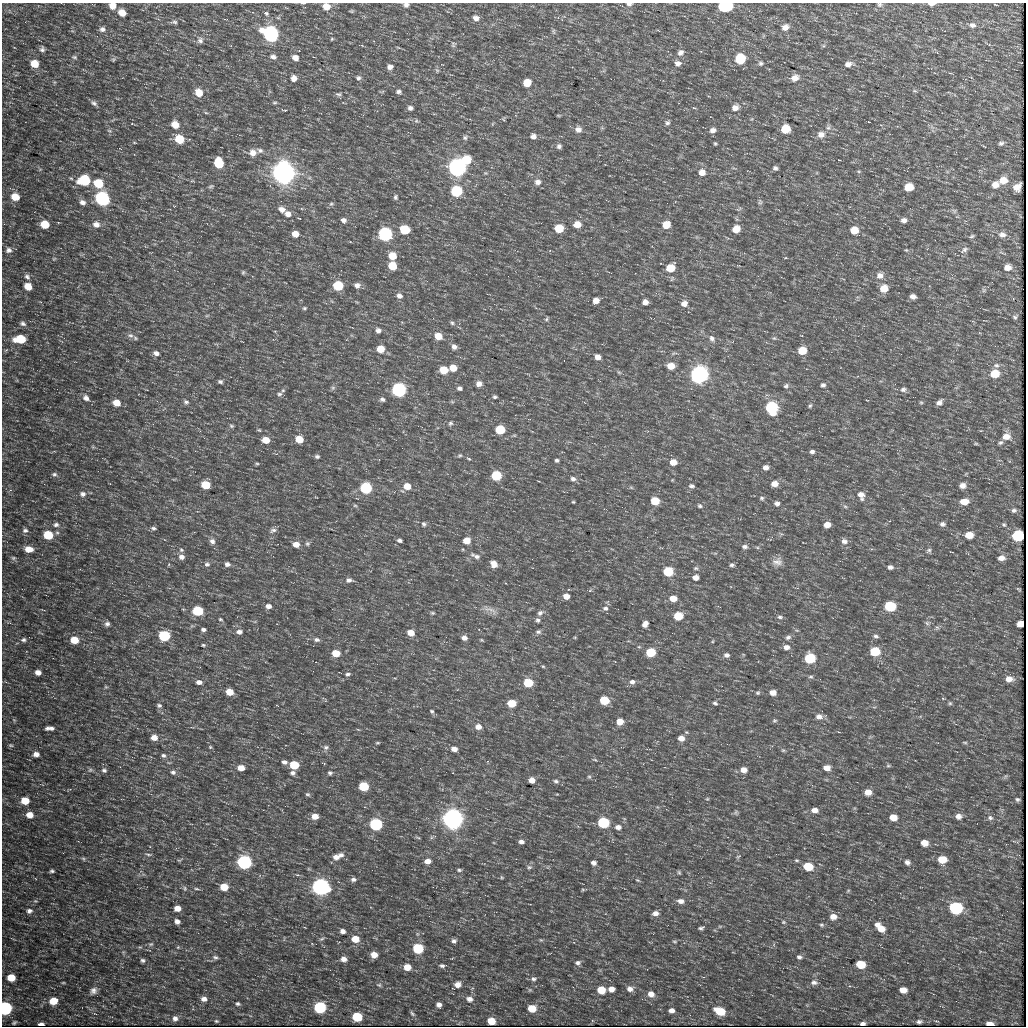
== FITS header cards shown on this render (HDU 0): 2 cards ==
NAXIS1  =                 1024
NAXIS2  =                 1024

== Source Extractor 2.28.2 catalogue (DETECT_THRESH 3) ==
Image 1024 x 1024 px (HDU 0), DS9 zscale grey, 1 PNG px = 1 image px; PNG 1028 x 1028 px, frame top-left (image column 1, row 1024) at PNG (2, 3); no overlay
Background 306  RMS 8.1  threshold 24.4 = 3 sigma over >= 5 px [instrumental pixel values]
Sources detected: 452; all 452 listed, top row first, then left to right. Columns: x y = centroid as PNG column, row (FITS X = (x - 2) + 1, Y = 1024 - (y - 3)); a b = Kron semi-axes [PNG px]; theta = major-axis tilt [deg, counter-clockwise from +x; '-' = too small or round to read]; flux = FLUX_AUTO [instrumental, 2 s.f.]
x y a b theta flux
303 3 6 2 0 5.8e+02
629 4 7 4 3 1.4e+03
879 4 6 6 - 1.1e+03
931 4 7 3 1 3.1e+03
406 5 7 6 - 1.7e+03
995 5 5 2 - 3.9e+02
112 6 6 6 - 4.6e+03
326 7 7 7 - 5.8e+03
726 7 10 6 6 4.8e+04
351 11 5 4 - 6.6e+02
122 13 6 5 - 6.4e+03
266 13 6 5 - 8.5e+02
476 18 7 6 - 2.5e+03
174 22 9 6 -3 1.5e+03
972 25 9 7 -8 2.3e+03
785 27 8 7 - 3.2e+03
102 29 7 6 - 1.9e+03
554 31 8 4 -81 9.2e+02
271 35 7 6 - 3.6e+05
332 39 4 3 - 5.3e+02
200 40 9 8 - 2.1e+03
453 44 8 6 -89 1.1e+03
42 49 6 5 - 1.4e+03
680 53 8 7 - 2.3e+03
74 57 7 5 -10 8.9e+02
273 57 7 6 - 1.8e+03
295 58 7 6 - 3.2e+03
740 59 7 6 - 3.0e+04
113 60 6 5 - 8.1e+02
678 63 7 6 - 2.4e+03
761 63 6 5 - 1.1e+03
35 64 7 6 - 8.9e+03
848 64 8 6 13 2.6e+03
390 67 6 6 - 2.2e+03
437 70 7 4 -36 7.7e+02
294 78 6 6 - 3.3e+03
358 78 6 6 - 1.1e+03
795 78 9 7 23 4.1e+03
527 83 6 6 - 1.0e+04
399 91 5 4 - 1.3e+03
915 91 6 3 -18 6.0e+02
199 93 8 7 - 7.8e+03
338 94 8 5 -2 1.0e+03
94 103 8 5 -37 1.6e+03
275 103 6 4 1 7.5e+02
410 108 5 5 - 1.7e+03
694 108 5 3 - 4.8e+02
735 108 8 7 - 3.3e+03
284 110 8 2 -4 5.2e+02
206 113 6 4 -19 7.1e+02
558 115 6 3 -19 4.1e+02
503 119 6 4 -89 6.0e+02
869 122 3 2 - 3.0e+02
667 123 6 6 - 1.3e+03
132 124 4 2 - 3.7e+02
175 125 7 6 - 7.1e+03
828 127 7 5 68 1.4e+03
215 129 6 4 19 6.0e+02
785 129 7 6 - 1.4e+04
578 130 7 7 - 2.9e+03
713 130 7 6 - 2.5e+03
109 131 6 4 -3 7.4e+02
821 135 9 8 - 3.7e+03
533 136 6 5 - 2.1e+03
465 137 7 6 - 1.3e+03
179 139 7 6 - 1.7e+04
134 142 5 3 - 4.2e+02
715 143 4 3 - 6.9e+02
1001 143 7 5 9 1.3e+03
559 146 6 5 - 1.4e+03
260 150 9 6 -20 1.8e+03
253 153 8 8 - 4.0e+03
466 160 7 6 - 1.9e+04
219 163 7 6 - 2.4e+04
457 168 6 6 - 7.9e+05
775 168 6 5 - 1.4e+03
702 172 7 7 - 4.4e+03
283 173 7 7 - 1.7e+06
85 180 8 6 -5 4.2e+04
1003 180 9 7 7 6.1e+03
538 182 8 7 - 2.6e+03
98 184 7 6 - 1.9e+04
995 185 8 7 - 4.2e+03
211 186 7 4 14 8.6e+02
908 187 7 6 - 1.2e+04
1017 187 8 6 46 4.5e+03
456 191 6 6 - 6.3e+04
15 197 7 6 - 8.5e+03
395 197 6 5 - 1.0e+03
102 199 7 6 - 2.4e+05
82 202 7 6 - 2.4e+03
760 202 8 6 -77 1.2e+03
331 204 6 5 - 9.3e+02
175 206 2 2 - 4.1e+02
282 209 8 6 -28 3.2e+03
954 211 7 5 -60 1.2e+03
288 214 8 6 -25 3.3e+03
299 218 3 2 - 3.0e+02
343 220 6 5 - 1.9e+03
904 220 7 5 -5 2.1e+03
45 224 6 6 - 1.2e+04
96 224 9 7 -19 3.2e+03
577 224 7 6 - 6.9e+03
666 225 6 5 - 1.1e+04
559 228 6 6 - 1.9e+04
736 229 6 6 - 8.7e+03
405 230 6 6 - 2.8e+04
854 230 6 6 - 8.8e+03
295 234 6 5 - 5.4e+03
385 234 6 6 - 2.2e+05
1002 235 10 7 -8 2.9e+03
972 236 7 5 18 8.7e+02
9 250 8 7 - 2.3e+03
906 250 5 4 - 5.5e+02
964 250 11 6 37 1.9e+03
392 256 6 5 - 1.1e+04
785 258 4 3 - 4.2e+02
54 259 6 3 19 5.1e+02
392 266 6 6 - 1.5e+04
1007 267 8 6 9 3.9e+03
670 268 6 6 - 1.4e+04
243 272 6 4 88 7.5e+02
880 276 8 8 - 3.3e+03
27 277 8 6 -36 1.7e+03
357 285 7 6 - 2.4e+03
28 286 6 5 - 8.9e+03
338 286 6 5 - 3.7e+04
884 289 7 6 - 8.7e+03
983 290 6 4 -72 8.2e+02
399 296 7 6 - 2.3e+03
913 296 6 4 -18 2.2e+03
596 300 5 5 - 4.3e+03
645 302 5 5 - 3.1e+03
684 304 7 6 - 3.4e+03
304 308 5 4 - 7.6e+02
207 315 6 4 20 6.3e+02
1015 317 6 5 - 9.3e+02
546 319 6 4 62 7.6e+02
23 323 7 5 -17 1.5e+03
452 323 5 5 - 8.9e+02
378 330 6 5 - 2.0e+03
130 335 9 6 -17 1.7e+03
438 336 6 5 - 8.5e+03
135 338 6 4 -48 7.7e+02
712 338 9 7 -59 2.2e+03
774 338 5 5 - 7.7e+02
20 339 8 6 0 2.2e+04
454 347 6 5 - 2.1e+03
381 349 6 5 - 9.9e+03
802 351 6 5 - 1.4e+04
156 353 6 5 - 2.1e+03
674 353 10 3 11 7.9e+02
597 357 5 5 - 3.3e+03
996 365 8 6 -21 1.5e+03
671 366 6 5 - 7.7e+03
453 368 6 5 - 8.3e+03
444 370 6 5 - 1.6e+04
619 372 6 4 -19 6.8e+02
994 374 8 6 9 1.1e+04
699 375 6 6 - 7.3e+05
220 382 5 4 - 1.1e+03
479 384 6 5 - 3.0e+03
823 385 6 6 - 1.3e+03
786 386 7 5 38 1.1e+03
333 388 7 5 45 1.0e+03
459 388 5 4 - 1.6e+03
903 389 8 6 4 1.6e+03
399 390 6 6 - 2.9e+05
279 394 7 6 - 1.5e+03
495 397 4 3 - 9.0e+02
86 398 8 6 -40 2.6e+03
382 399 6 5 - 1.3e+03
186 402 8 6 -31 1.4e+03
921 402 5 4 - 6.6e+02
939 402 6 4 37 2.2e+03
117 403 7 6 - 7.2e+03
810 406 6 4 62 8.6e+02
771 408 7 6 - 1.0e+05
450 423 6 5 - 9.8e+02
231 426 6 4 -22 8.5e+02
259 430 5 4 - 5.9e+02
500 430 6 5 - 3.3e+04
1006 436 10 8 6 5.0e+03
299 439 6 5 - 1.1e+04
266 440 6 5 - 9.3e+03
1000 443 7 5 30 1.1e+03
976 444 6 3 -1 5.9e+02
93 447 5 4 - 6.2e+02
812 452 6 5 - 1.4e+03
460 455 6 4 17 8.0e+02
317 457 5 4 - 1.0e+03
469 459 5 3 - 6.4e+02
557 460 4 3 - 1.1e+03
673 462 6 5 - 6.2e+03
257 463 6 3 -1 6.6e+02
766 468 6 5 - 2.7e+03
54 474 7 6 - 1.3e+03
496 476 6 5 - 4.7e+04
573 479 7 5 -15 1.7e+03
774 484 7 5 4 4.8e+03
206 485 6 5 - 2.0e+04
407 486 7 6 - 7.7e+03
691 486 7 5 -18 1.4e+03
962 486 7 6 - 3.0e+03
366 488 6 5 - 1.2e+05
83 494 8 7 - 2.3e+03
861 495 10 7 -69 3.7e+03
762 498 6 5 - 9.3e+02
655 501 6 5 - 1.8e+04
964 501 9 6 4 5.6e+03
573 502 4 3 - 5.4e+02
777 503 6 5 - 1.8e+03
355 505 6 4 -1 6.0e+02
700 506 6 5 - 9.8e+02
845 506 6 4 -2 8.0e+02
1014 510 7 6 - 1.4e+03
424 524 6 5 - 1.1e+03
942 524 7 6 - 1.6e+03
56 525 8 6 6 1.8e+03
827 525 6 5 - 5.3e+03
1004 525 6 4 -55 7.4e+02
153 528 6 4 -1 1.1e+03
25 530 7 6 - 1.5e+03
273 530 9 6 16 1.7e+03
48 535 6 5 - 2.5e+04
969 535 7 5 1 8.1e+03
1018 536 7 6 - 6.1e+04
399 540 6 4 -3 1.3e+03
467 540 5 5 - 9.5e+03
212 541 8 7 - 2.2e+03
844 541 9 7 -10 2.4e+03
296 544 6 5 - 5.0e+03
307 544 6 6 - 1.1e+03
744 546 7 5 -1 1.5e+03
29 549 7 5 -7 6.8e+03
181 550 6 6 - 1.0e+03
929 550 7 6 - 1.2e+03
477 556 9 6 -13 2.1e+03
181 557 7 7 - 2.3e+03
13 558 7 5 -1 1.1e+03
1001 558 7 5 4 3.5e+03
777 562 13 10 0 3.6e+03
207 564 8 7 - 1.6e+03
227 564 7 6 - 2.1e+03
494 564 7 6 - 4.3e+03
732 565 6 5 - 1.1e+03
890 567 6 5 - 1.7e+03
696 568 7 5 12 9.2e+02
668 572 6 5 - 3.8e+04
695 577 6 5 - 4.0e+03
349 580 8 6 -1 1.9e+03
1018 589 4 2 - 4.3e+02
590 590 6 4 20 7.0e+02
566 596 6 5 - 4.8e+03
673 598 6 5 - 8.0e+03
268 606 5 4 - 2.9e+03
890 606 7 6 - 5.4e+04
605 608 8 6 11 1.8e+03
490 610 24 7 -24 4.4e+03
198 611 6 5 - 5.1e+04
432 613 5 4 - 7.1e+02
540 613 8 6 31 1.8e+03
678 616 6 5 - 2.0e+04
780 617 7 4 -9 1.2e+03
220 619 5 3 - 6.9e+02
538 620 6 6 - 1.3e+03
927 623 6 6 - 1.2e+03
107 624 6 5 - 1.6e+03
645 624 6 5 - 3.5e+03
1020 624 5 5 - 3.9e+03
937 627 7 4 -2 1.0e+03
203 629 5 3 - 1.3e+03
239 632 7 5 4 2.5e+03
538 632 8 6 -3 1.3e+03
411 633 6 5 - 6.8e+03
164 636 6 5 - 7.0e+04
876 636 7 4 -8 1.2e+03
788 637 9 6 24 1.7e+03
464 638 6 5 - 3.0e+03
23 640 7 6 - 1.4e+03
74 640 6 5 - 1.2e+04
317 640 7 5 -1 1.6e+03
481 640 5 4 - 5.9e+02
713 641 5 3 - 5.6e+02
203 645 4 3 - 6.8e+02
639 647 5 3 - 5.7e+02
786 647 7 6 - 3.0e+03
651 652 6 5 - 3.1e+04
874 652 6 5 - 2.6e+04
336 653 6 5 - 1.3e+04
727 655 7 6 - 1.9e+03
810 658 6 6 - 4.6e+04
543 666 5 3 - 5.6e+02
38 672 5 4 - 3.5e+03
348 674 6 4 9 1.1e+03
811 677 6 5 - 9.9e+02
1009 679 9 6 -3 3.8e+03
199 682 6 4 -7 2.6e+03
632 682 7 6 - 2.2e+03
528 683 6 5 - 2.9e+04
106 687 6 3 -18 5.7e+02
229 692 6 5 - 1.0e+04
758 693 6 5 - 8.9e+02
773 693 6 5 - 4.5e+03
604 700 6 5 - 2.6e+04
511 703 6 5 - 1.6e+04
715 703 7 5 -25 1.1e+03
950 703 6 5 - 7.6e+02
159 705 6 5 - 1.2e+03
432 711 6 4 -43 8.7e+02
819 717 9 7 -7 3.3e+03
14 720 5 5 - 6.4e+02
774 720 6 5 - 8.7e+02
620 721 6 6 - 6.5e+03
478 727 7 6 - 3.9e+03
49 728 8 4 0 2.3e+03
839 732 4 2 - 4.1e+02
154 738 6 5 - 4.7e+03
681 738 7 6 - 4.1e+03
965 742 6 3 -8 5.8e+02
377 743 7 3 0 6.5e+02
11 745 6 5 - 8.1e+02
210 747 5 4 - 6.8e+02
326 747 8 6 24 1.5e+03
454 749 6 5 - 3.4e+03
783 750 6 5 - 8.4e+02
36 754 6 5 - 2.9e+03
163 755 6 5 - 1.2e+03
595 760 6 3 -19 6.0e+02
284 762 6 5 - 1.8e+03
294 765 6 5 - 2.9e+04
888 766 5 5 - 7.8e+02
241 768 6 5 - 6.5e+03
827 768 7 5 -12 4.5e+03
90 770 8 6 3 1.1e+03
104 770 6 5 - 1.3e+03
743 770 6 6 - 4.2e+03
173 772 7 6 - 1.5e+03
292 773 6 5 - 1.7e+03
330 773 5 5 - 1.2e+03
589 777 6 5 - 8.5e+02
532 780 5 5 - 4.4e+03
556 781 7 5 -18 1.4e+03
363 786 6 5 - 3.8e+04
868 792 6 6 - 5.3e+03
307 794 7 5 -14 9.4e+02
707 799 5 4 - 5.8e+02
1017 799 4 3 - 8.6e+02
25 801 6 5 - 1.2e+04
815 810 7 5 -4 3.3e+03
736 812 7 6 - 8.9e+02
30 815 7 6 - 5.6e+03
315 816 6 5 - 5.8e+03
958 816 7 6 - 2.8e+03
893 817 6 5 - 7.1e+03
990 818 8 7 - 1.5e+03
452 819 7 6 - 1.2e+06
603 822 6 5 - 9.1e+04
376 824 6 5 - 1.8e+05
618 827 7 6 - 2.6e+03
418 837 7 3 -15 5.9e+02
521 842 6 4 -12 2.0e+03
924 843 6 5 - 5.3e+03
148 854 8 3 -6 9.2e+02
341 855 7 6 - 1.8e+03
738 856 6 3 19 6.6e+02
336 857 8 7 - 3.5e+03
83 859 6 4 -45 7.7e+02
942 859 7 6 - 1.2e+04
179 860 7 4 22 6.5e+02
796 860 6 4 -7 7.4e+02
427 861 6 5 - 3.7e+03
244 862 6 5 - 3.1e+05
907 862 7 6 - 1.8e+03
594 863 5 4 - 2.0e+03
808 866 7 5 -11 2.0e+04
529 867 6 5 - 1.0e+03
459 870 6 4 8 8.9e+02
52 871 4 3 - 1.0e+03
679 872 6 4 -63 7.3e+02
502 877 5 3 - 5.5e+02
353 879 7 6 - 1.8e+03
638 880 6 4 -20 6.4e+02
224 887 6 5 - 1.2e+04
320 887 6 6 - 6.6e+05
185 888 7 5 -71 9.4e+02
196 889 7 3 -8 7.9e+02
583 890 6 3 -19 5.1e+02
848 891 6 3 20 5.5e+02
681 901 8 5 -5 2.7e+03
177 908 5 5 - 5.0e+03
955 908 7 6 - 1.1e+05
29 911 8 7 - 2.0e+03
655 913 7 5 10 2.6e+03
833 917 7 6 - 4.2e+03
177 921 5 4 - 2.2e+03
783 922 5 4 - 6.6e+02
821 925 6 5 - 9.3e+02
877 925 7 5 24 2.3e+03
701 928 5 3 - 1.1e+03
881 929 7 6 - 6.8e+03
343 931 5 4 - 2.2e+03
322 939 7 4 20 8.8e+02
355 939 6 5 - 1.0e+04
541 940 5 4 - 6.1e+02
454 941 6 5 - 1.4e+03
674 941 7 3 -1 6.9e+02
151 944 7 4 24 8.2e+02
178 947 5 4 - 4.7e+02
418 948 6 5 - 5.5e+04
374 955 6 5 - 5.5e+03
215 957 7 5 -21 1.2e+03
799 957 6 5 - 1.4e+03
344 959 6 5 - 3.1e+03
143 960 5 4 - 1.1e+03
578 963 7 6 - 1.6e+03
860 964 7 5 -11 1.6e+04
442 965 6 5 - 1.2e+03
407 967 6 5 - 7.8e+03
11 977 6 5 - 9.3e+03
534 979 7 6 - 1.4e+03
814 982 10 7 -3 2.2e+03
63 983 5 3 - 5.2e+02
458 984 6 5 - 3.5e+03
379 985 6 5 - 8.8e+02
611 989 5 5 - 4.0e+03
630 989 9 7 -10 3.0e+03
530 990 6 4 -17 6.6e+02
601 990 6 5 - 1.3e+04
903 990 7 6 - 5.4e+03
93 991 10 8 49 2.7e+03
651 994 8 7 - 4.0e+03
204 999 7 6 - 2.7e+03
469 999 7 6 - 2.6e+03
53 1001 7 6 - 9.8e+03
238 1004 5 4 - 9.7e+02
439 1005 5 4 - 2.3e+03
320 1007 6 6 - 1.1e+05
5 1008 6 6 - 1.8e+05
532 1008 6 5 - 1.2e+04
671 1010 6 5 - 2.6e+03
720 1011 8 5 -22 1.7e+04
412 1013 8 4 -52 1.0e+03
357 1017 6 5 - 3.3e+04
175 1018 6 5 - 2.1e+03
216 1021 3 3 - 5.9e+02
491 1021 6 5 - 9.6e+03
919 1022 6 3 2 1.5e+03
14 1023 4 3 - 5.2e+02
863 1023 5 3 - 1.8e+03
990 1023 6 4 -3 2.0e+03
41 1024 5 3 - 6.6e+02
At the frame edge (FLAGS 8, measured only in part): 9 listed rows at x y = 303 3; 629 4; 879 4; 931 4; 406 5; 112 6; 326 7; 726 7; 5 1008